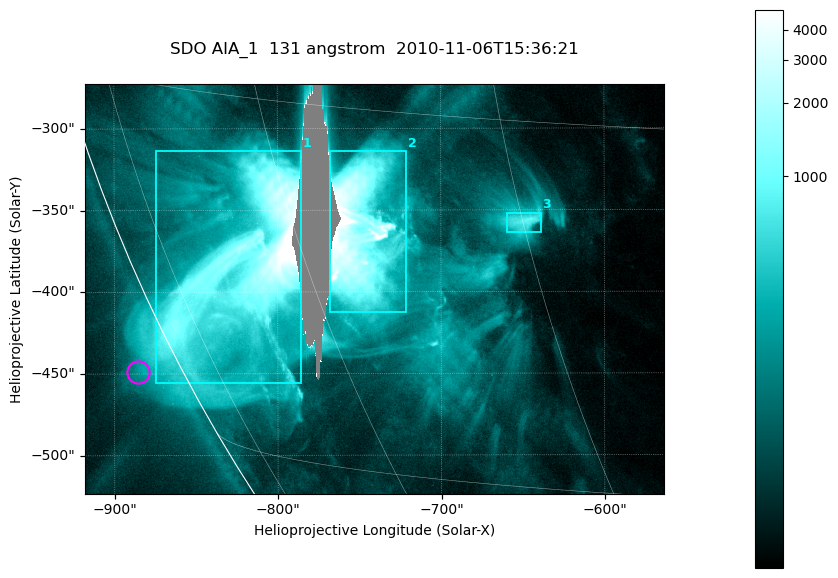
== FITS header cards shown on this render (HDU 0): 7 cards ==
TELESCOP= 'SDO     '           /
INSTRUME= 'AIA_1   '           /
WAVELNTH=                  131 /
WAVEUNIT= 'angstrom'           /
DATE-OBS= '2010-11-06T15:36:21.62' /
CTYPE1  = 'HPLN-TAN'           /
CTYPE2  = 'HPLT-TAN'           /

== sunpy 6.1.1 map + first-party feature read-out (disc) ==
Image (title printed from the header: SDO AIA_1  131 angstrom  2010-11-06T15:36:21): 590 x 417 px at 0.601 arcsec/px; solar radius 968 arcsec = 1612 px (partial field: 2.6% of the solar disc is inside the frame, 86% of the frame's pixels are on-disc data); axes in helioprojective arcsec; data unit not stated in the header (colour bar unlabelled)
Pointing: header CRPIX1/2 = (2045.07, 2040.72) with CRVAL1/2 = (0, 0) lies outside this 590 x 417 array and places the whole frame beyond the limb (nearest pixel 1.35 R_sun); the SolarSoft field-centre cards XCEN/YCEN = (-740.5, -398.3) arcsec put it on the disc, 766 arcsec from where CRPIX/CRVAL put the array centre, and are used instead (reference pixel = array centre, CRVAL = XCEN/YCEN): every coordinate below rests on XCEN/YCEN
Orientation: roll -0.139 deg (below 1 deg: not rotated)
Missing data: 3.2% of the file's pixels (3.9% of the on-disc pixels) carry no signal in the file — constant fill value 16383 (padding / dropout), within Tx -792..-760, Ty -454..-272 arcsec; drawn neutral grey and excluded from every search
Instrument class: DISC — disc imager (sunpy class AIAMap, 131 A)
Bright regions (active regions / flare kernels): reference = the on-disc median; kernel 5 px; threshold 5 sigma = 401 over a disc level ~75.8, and >= 1.15x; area >= 246 px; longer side >= 5 px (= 3 arcsec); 3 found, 3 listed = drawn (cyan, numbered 1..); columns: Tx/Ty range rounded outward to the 2 arcsec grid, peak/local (2 s.f.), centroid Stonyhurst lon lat
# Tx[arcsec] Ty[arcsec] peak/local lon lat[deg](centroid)
1 -876..-784 -456..-312 163 -66 -22
2 -768..-720 -414..-314 177 -55 -20
3 -660..-638 -364..-352 11 -45 -19
Off-limb structures (1.02-1.3 R_sun): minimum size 123 px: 2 found; the strongest spans PA ~115..120 deg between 1.02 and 1.04 R_sun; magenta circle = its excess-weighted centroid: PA ~115 deg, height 1.03 R_sun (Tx ~-886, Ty ~-448 arcsec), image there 3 x the reference